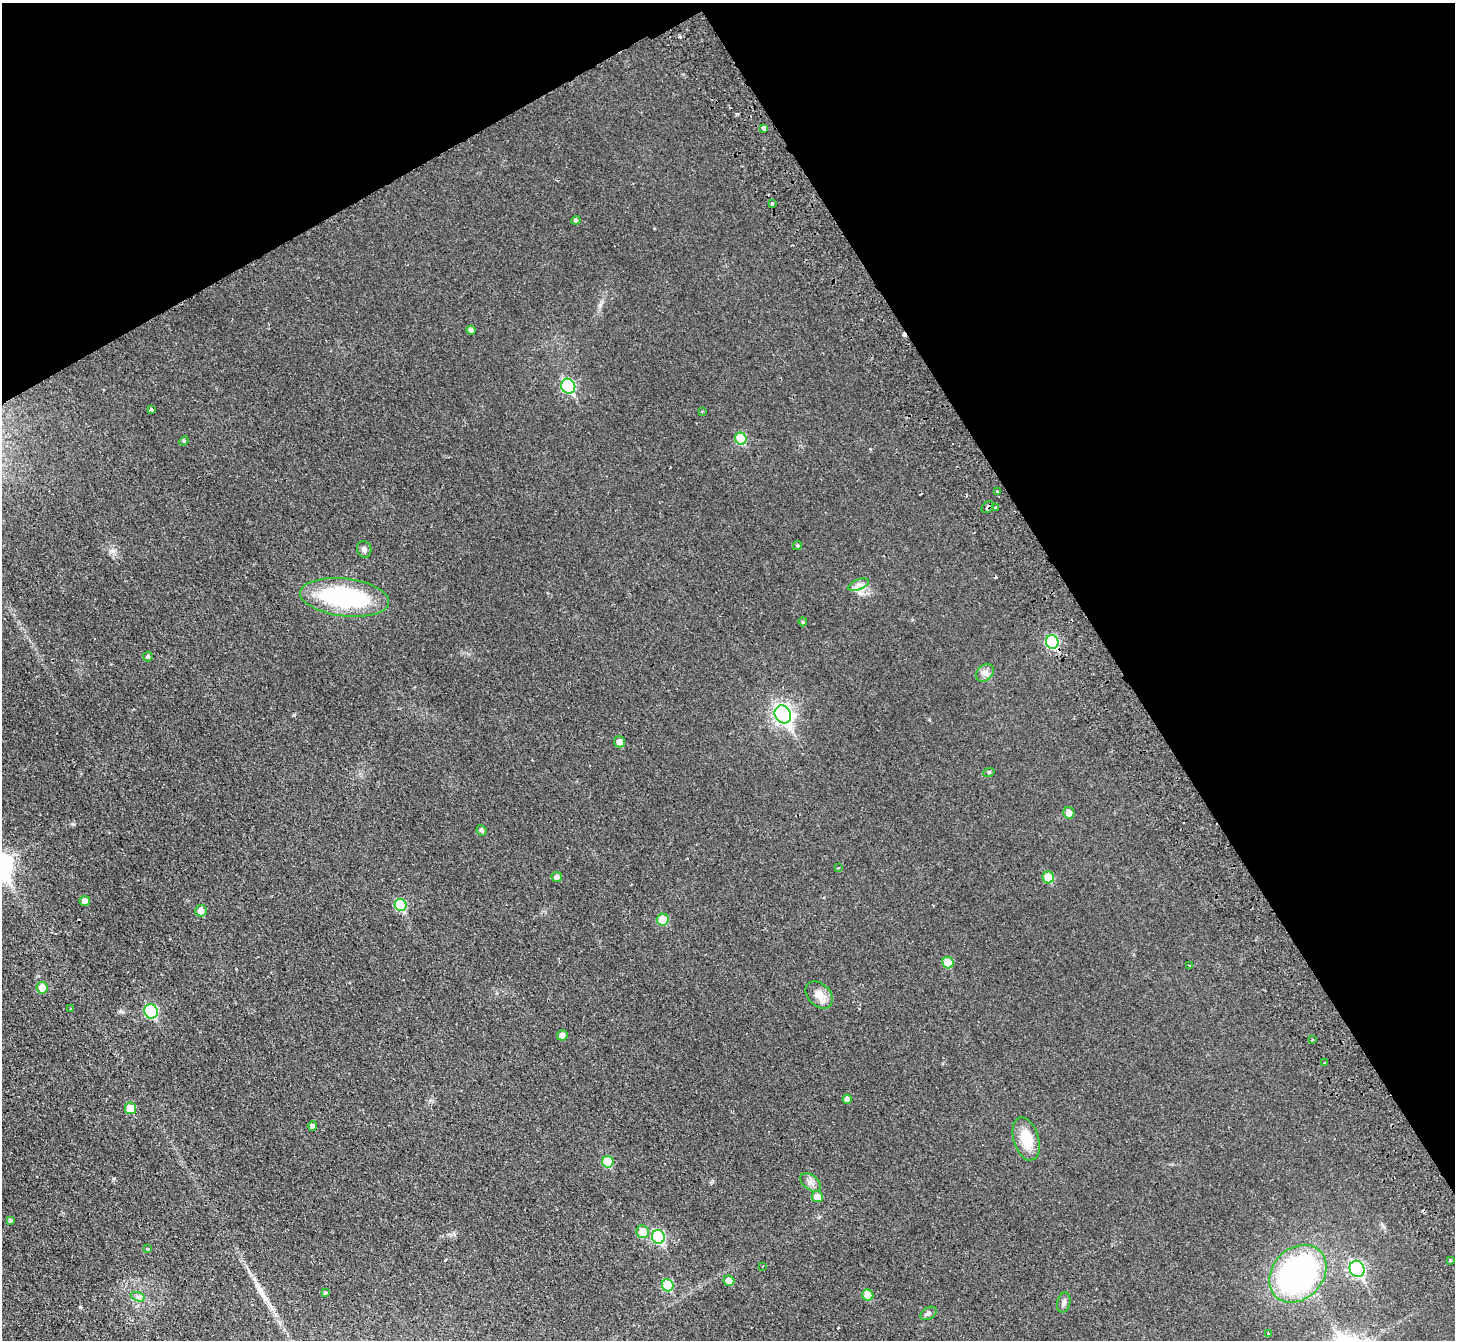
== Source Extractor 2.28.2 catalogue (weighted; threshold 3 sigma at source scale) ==
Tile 3 of 4 x 4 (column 3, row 1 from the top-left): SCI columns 2961-4413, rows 4342-5679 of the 5919 x 5874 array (HDU 1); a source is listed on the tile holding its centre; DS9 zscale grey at full resolution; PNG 1457 x 1342 px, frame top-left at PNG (2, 3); each listed source drawn as its Kron ellipse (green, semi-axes under 4 px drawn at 4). Shown black and unused: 31% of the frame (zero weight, under 2 of 3 exposures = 3% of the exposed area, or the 3 px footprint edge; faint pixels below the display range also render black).
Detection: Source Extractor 2.28.2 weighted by HDU 2 'WHT'; one run over the whole footprint, this tile lists its part. Background 0.0344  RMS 0.0052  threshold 0.0234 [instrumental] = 3 sigma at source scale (4.5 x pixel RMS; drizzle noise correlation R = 1.50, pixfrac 1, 0.05/0.05 arcsec/px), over >= 5 px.
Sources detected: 71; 6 cosmic-ray / hot-pixel residue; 1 long thin detection or spike segment (spike, bleed or trail) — neither listed nor drawn; the other 64 listed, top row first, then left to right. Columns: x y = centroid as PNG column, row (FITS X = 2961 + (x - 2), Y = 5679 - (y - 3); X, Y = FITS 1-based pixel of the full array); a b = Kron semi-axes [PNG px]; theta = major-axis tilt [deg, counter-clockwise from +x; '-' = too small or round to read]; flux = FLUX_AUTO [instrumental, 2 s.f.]
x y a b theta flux
764 128 4 3 - 7.8
772 204 3 3 - 1.7
576 220 4 4 - 1
471 330 4 4 - 1.7
568 386 7 7 - 56
151 409 4 3 - 1.5
702 411 3 3 - 0.44
741 439 6 5 - 21
184 441 5 4 - 0.63
998 492 3 3 - 0.82
988 507 7 5 45 2.1
995 507 4 3 - 0.62
797 545 5 4 - 0.67
364 549 8 7 - 1.8
858 585 11 5 22 2.1
345 597 45 19 -7 63
803 622 4 4 - 0.57
1052 642 7 6 - 43
148 657 5 4 - 0.99
985 673 10 7 45 2.5
783 714 9 7 -59 200
619 742 5 5 - 2.7
989 772 6 3 18 0.59
1069 813 6 5 - 3.5
482 830 5 5 - 1.1
838 868 3 3 - 0.38
557 877 5 5 - 1.9
1048 877 6 5 - 11
85 901 5 5 - 2.8
401 905 6 6 - 23
201 911 6 5 - 3.5
663 919 6 6 - 10
948 963 6 5 - 7.9
1189 965 3 2 - 0.64
42 988 6 5 - 6.3
819 995 15 11 -45 5.5
70 1009 3 2 - 0.37
151 1011 7 6 - 47
562 1035 5 5 - 2.9
1312 1040 3 2 - 0.55
1325 1063 3 3 - 2.7
847 1099 4 4 - 2
130 1108 6 5 - 8.5
313 1126 4 4 - 1.7
1026 1139 22 12 -72 13
608 1162 6 5 - 13
811 1182 12 7 -37 2.5
817 1197 5 5 - 5.3
11 1220 3 3 - 0.93
643 1232 6 6 - 8.4
658 1237 7 6 - 40
148 1249 3 3 - 1
1450 1260 3 3 - 1.9
763 1266 2 2 - 0.31
1357 1269 8 7 - 87
1298 1274 32 25 46 110
729 1281 5 5 - 3.4
668 1285 6 5 - 21
325 1292 4 3 - 1
868 1295 6 5 - 6.5
138 1297 7 4 -18 1.3
1064 1302 10 6 76 1.9
928 1313 9 5 31 1.3
1269 1334 4 3 - 1.2
Overlapping masked pixels (flux is a lower limit): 2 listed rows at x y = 988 507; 1052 642
Unlisted compact peaks at least as high as the median listed source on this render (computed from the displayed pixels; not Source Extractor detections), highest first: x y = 80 1307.